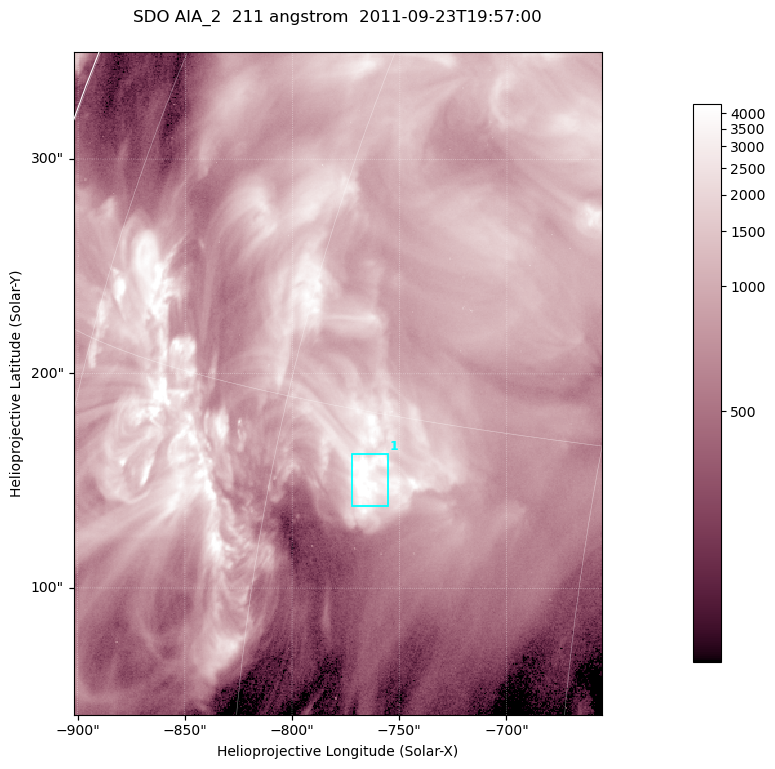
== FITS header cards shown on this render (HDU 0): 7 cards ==
TELESCOP= 'SDO     '           /
INSTRUME= 'AIA_2   '           /
WAVELNTH=                  211 /
WAVEUNIT= 'angstrom'           /
DATE-OBS= '2011-09-23T19:57:00.62' /
CTYPE1  = 'HPLN-TAN'           /
CTYPE2  = 'HPLT-TAN'           /

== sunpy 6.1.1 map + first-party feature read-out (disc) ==
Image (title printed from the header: SDO AIA_2  211 angstrom  2011-09-23T19:57:00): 410 x 514 px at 0.601 arcsec/px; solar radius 957 arcsec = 1592 px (partial field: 2.6% of the solar disc is inside the frame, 100% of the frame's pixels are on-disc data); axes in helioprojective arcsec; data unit not stated in the header (colour bar unlabelled)
Pointing: header CRPIX1/2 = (2038.91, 2046.17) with CRVAL1/2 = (0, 0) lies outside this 410 x 514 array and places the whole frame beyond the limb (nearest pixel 1.4 R_sun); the SolarSoft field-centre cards XCEN/YCEN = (-778.8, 195.5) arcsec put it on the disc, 1311 arcsec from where CRPIX/CRVAL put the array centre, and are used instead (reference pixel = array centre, CRVAL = XCEN/YCEN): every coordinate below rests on XCEN/YCEN
Orientation: roll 0.0563 deg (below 1 deg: not rotated)
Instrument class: DISC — disc imager (sunpy class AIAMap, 211 A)
Bright regions (active regions / flare kernels): reference = the on-disc median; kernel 3 px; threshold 5 sigma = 2730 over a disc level ~875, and >= 1.15x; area >= 210 px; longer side >= 5 px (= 3 arcsec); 1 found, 1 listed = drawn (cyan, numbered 1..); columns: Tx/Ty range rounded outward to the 2 arcsec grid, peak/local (2 s.f.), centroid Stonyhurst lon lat
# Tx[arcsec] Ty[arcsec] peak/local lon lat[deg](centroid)
1 -772..-754 138..164 7 -55 +13